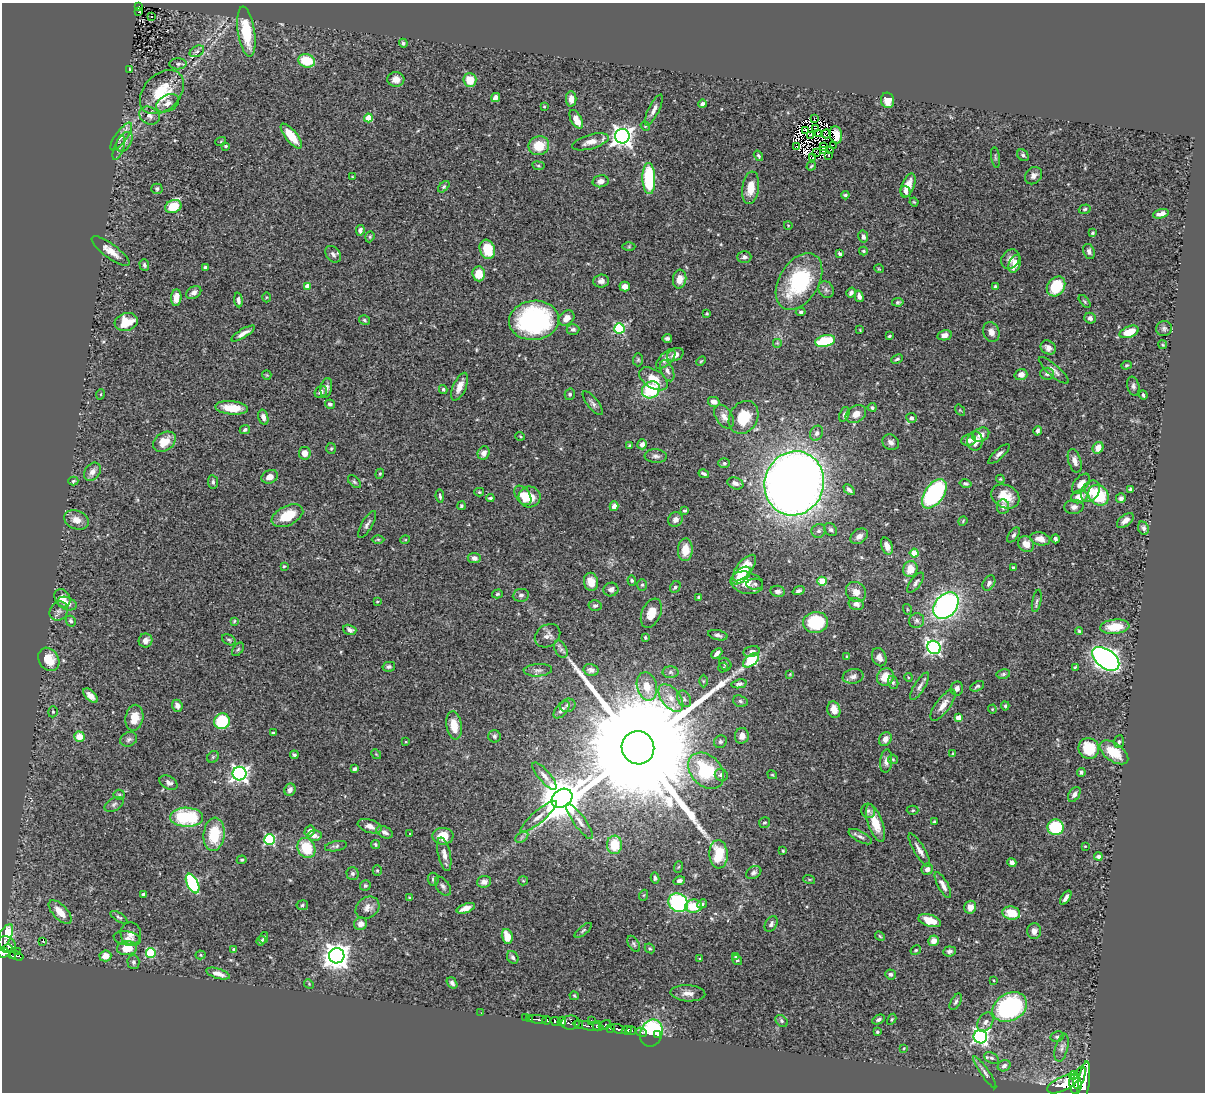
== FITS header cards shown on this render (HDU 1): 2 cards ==
NAXIS1  =                 1203
NAXIS2  =                 1090

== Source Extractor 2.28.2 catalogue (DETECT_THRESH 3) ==
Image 1203 x 1090 px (HDU 1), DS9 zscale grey, 1 PNG px = 1 image px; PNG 1207 x 1094 px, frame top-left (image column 1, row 1090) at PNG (2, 3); each listed source drawn as its Kron ellipse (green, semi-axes under 4 px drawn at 4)
Background 0.85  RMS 0.027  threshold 0.0813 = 3 sigma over >= 5 px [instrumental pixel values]
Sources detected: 488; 4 with non-positive FLUX_AUTO (blend fragments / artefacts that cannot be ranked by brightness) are neither listed nor drawn; the other 484 listed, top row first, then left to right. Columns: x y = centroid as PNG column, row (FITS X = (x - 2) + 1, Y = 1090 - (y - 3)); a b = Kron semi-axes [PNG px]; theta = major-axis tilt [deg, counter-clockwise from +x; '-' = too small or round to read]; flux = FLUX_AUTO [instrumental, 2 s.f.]
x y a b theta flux
139 7 4 3 - 41
138 12 3 2 - 3
152 17 3 3 - 3.7
246 32 25 8 -81 76
403 43 5 4 - 3.4
197 51 8 5 29 4.1
307 61 8 6 -18 57
178 64 8 5 2 5.4
130 69 3 3 - 1.7
396 79 8 7 - 13
470 80 7 6 - 35
162 92 26 18 45 76
495 97 5 4 - 9.2
571 99 8 5 -89 11
888 100 8 6 -77 18
167 103 12 8 27 13
702 104 4 3 - 4.4
544 106 3 2 - 1.3
654 110 17 5 64 9.1
149 116 11 8 -28 9.9
368 118 4 4 - 55
576 119 10 5 -62 21
814 119 2 2 - 270
645 126 5 4 - 2.2
815 129 2 2 - 1.8
806 130 3 2 - 2.2
818 133 3 2 - 2.4
826 134 5 2 - 1.8
810 135 3 2 - 0.59
836 135 9 6 -78 19
121 136 16 6 54 10
291 136 15 6 -51 42
622 136 7 7 - 1200
221 141 5 3 - 1.6
124 142 11 7 57 8.8
590 142 19 7 16 17
833 145 2 2 - 1.3
226 146 3 3 - 2.4
539 146 10 9 - 43
796 146 3 2 - 1.8
823 146 3 2 - 2
119 148 13 4 70 5.9
830 150 2 2 - 1.5
823 151 3 2 - 0.38
816 152 2 2 - 1.3
829 155 3 2 - 0.83
1023 155 6 5 - 4
758 156 5 3 - 2.7
995 157 10 3 -81 3.2
812 158 2 2 - 0.68
538 166 6 3 -8 2.3
811 166 5 3 - 2.1
1033 176 9 7 46 9.2
352 177 3 2 - 1.2
649 179 15 6 -88 120
601 181 8 6 14 8.9
908 185 12 6 68 21
444 187 7 4 45 3.1
751 188 16 8 81 30
157 189 5 5 - 4.1
905 191 6 4 -59 5.3
845 195 4 3 - 3.2
914 202 4 3 - 1.8
173 206 8 6 21 51
1085 209 6 4 17 3.2
1161 214 8 4 15 10
788 225 4 3 - 1.2
360 230 5 4 - 5.8
1092 233 3 3 - 2.8
370 237 6 4 71 2.3
863 237 6 5 - 7
629 247 6 4 1 2.4
487 249 10 7 -71 49
110 251 23 7 -36 18
863 251 4 3 - 2.3
1089 251 8 5 -66 6.3
333 254 9 6 -47 6.8
840 254 4 3 - 3
744 257 7 6 - 5.4
1010 259 10 8 50 9.9
1015 264 9 6 68 18
144 265 6 4 -72 3.8
205 267 4 3 - 2.8
879 269 5 3 - 1.4
479 274 7 6 - 30
680 279 9 6 86 17
601 281 8 6 2 8.6
799 281 31 19 59 160
308 286 4 4 - 27
625 286 5 5 - 11
1056 286 11 8 53 64
995 287 4 3 - 2.8
826 290 9 7 -57 6.5
194 293 8 5 31 7.6
851 293 5 4 - 4.6
859 296 6 4 -75 7.2
266 297 5 3 - 1.9
176 298 8 5 84 18
238 300 7 4 -85 6
1085 301 8 3 -51 2.6
898 302 6 3 10 3.1
801 312 5 4 - 3.4
707 313 4 3 - 1.7
567 318 9 6 41 13
1090 318 6 5 - 6.5
364 320 6 4 -35 3
534 320 25 19 6 310
126 322 11 8 15 41
619 328 5 5 - 160
573 329 6 5 - 5.3
1164 329 8 7 - 5.7
860 330 4 3 - 1.3
991 332 10 8 -69 11
1129 332 10 5 21 39
243 333 13 4 31 10
944 335 7 5 12 9.5
889 336 3 3 - 2.3
667 338 5 3 - 4.6
825 341 10 5 12 93
777 343 5 5 - 2.8
1163 345 4 3 - 1.7
1048 348 8 6 -33 8.9
675 355 9 6 27 9.8
666 359 12 6 45 8.9
897 359 6 4 24 3.4
638 360 6 5 - 2.9
701 361 5 3 - 1.8
1126 365 5 4 - 2.2
1054 370 19 6 -41 9.8
667 371 11 6 -67 7.3
1047 374 7 6 - 5.6
267 375 5 4 - 1.9
1021 375 6 5 - 9.8
653 379 16 9 -33 30
1133 386 9 6 -78 5.3
460 387 15 6 67 17
326 388 10 5 79 6.6
443 389 4 3 - 2.6
651 390 9 8 - 100
321 392 6 5 - 6.8
101 394 5 3 - 1.6
570 394 6 5 - 3.3
1143 395 5 3 - 3.5
714 402 6 4 -14 11
593 403 14 5 -52 6.4
330 404 5 4 - 4.9
872 407 4 4 - 3.4
232 408 16 6 -5 40
960 410 6 4 -55 1.9
844 414 8 4 69 5
856 414 11 8 30 16
263 417 8 5 -75 7.9
724 417 13 8 -58 14
744 417 17 14 59 56
911 418 5 5 - 5.4
245 430 5 4 - 4.1
1038 431 5 3 - 5.2
817 433 8 6 65 6.4
981 435 9 6 27 13
520 436 5 3 - 1.6
968 440 7 5 11 8.8
975 441 10 7 86 24
164 442 12 9 34 34
891 442 9 7 -35 7.4
642 444 5 4 - 9.6
629 445 4 3 - 1.8
1098 448 6 5 - 19
331 449 5 5 - 2.6
305 453 6 6 - 13
484 453 7 6 - 10
999 454 13 5 42 7.3
656 456 11 7 -5 7.2
1075 461 12 6 -74 11
724 463 6 5 - 3.2
92 472 10 7 52 9.2
380 474 5 4 - 2
704 474 5 3 - 4.2
270 477 8 6 26 13
1000 479 4 4 - 1.9
73 481 5 4 - 2.3
213 482 7 5 -82 4.2
354 482 8 5 -45 3.2
735 483 8 5 -20 9
794 483 32 29 71 2700
965 483 6 4 -11 3.5
1081 484 11 6 51 14
1130 489 4 4 - 3.5
849 490 6 3 -45 4.5
1090 491 11 8 54 17
479 492 5 4 - 2.2
934 494 16 9 54 230
523 495 11 7 -55 18
1098 495 11 9 -45 90
440 496 6 3 -82 3.3
1005 496 15 11 -28 37
530 497 11 10 - 31
1079 497 8 6 20 22
490 498 4 3 - 3
1121 498 5 5 - 5.1
461 506 4 4 - 2.4
614 506 5 4 - 9.9
1003 507 7 6 - 9.2
1074 507 9 7 5 8.3
685 510 4 3 - 3.2
287 516 17 9 25 42
675 519 7 7 - 10
77 520 13 9 -22 16
1125 520 10 5 38 9.5
963 521 5 4 - 2.1
367 524 15 5 60 6.7
1143 528 7 5 -67 6
831 530 7 5 -43 4.2
819 531 7 6 - 5.5
1013 535 8 4 53 4.2
859 536 9 7 33 9.4
378 539 6 4 -1 2.5
1040 539 10 6 -12 16
1055 539 4 3 - 3.5
405 540 5 3 - 1.6
1026 544 8 7 - 20
887 546 9 5 -69 12
685 550 11 7 85 25
914 553 4 4 - 59
474 558 6 5 - 7.3
284 566 4 3 - 1.7
1013 567 4 4 - 2.4
744 568 16 7 50 51
910 569 8 7 - 25
741 576 11 6 41 29
632 580 5 4 - 2.7
822 581 4 4 - 66
591 582 9 7 -78 24
747 583 17 11 -13 32
916 583 12 5 53 5.9
989 583 8 5 58 5.7
755 584 8 5 3 4.8
642 585 6 5 - 3
675 587 6 5 - 3.8
611 589 7 6 - 8.6
778 591 7 5 -8 6.3
799 591 6 4 18 4.6
856 592 10 9 - 15
497 594 5 4 - 2.6
521 595 8 6 7 5.7
699 597 4 3 - 2.7
62 598 10 7 -59 22
1037 601 11 4 78 4.3
377 602 4 2 - 1.4
67 603 10 6 -20 10
856 604 8 6 -15 8.5
595 606 6 5 - 3.9
946 606 15 10 49 560
907 609 5 3 - 1.5
59 611 10 8 50 7.6
651 613 15 9 67 23
71 621 6 4 -61 3.9
234 621 4 3 - 2.1
917 621 8 7 - 5.7
816 622 12 10 8 110
1115 627 14 7 5 45
350 630 7 5 -18 6.5
1079 631 4 4 - 2.5
718 635 10 5 -13 5.2
548 636 13 10 34 12
645 638 4 3 - 2.6
146 640 7 6 - 9.7
229 640 7 5 -29 3.3
934 647 7 6 - 380
238 649 7 5 53 3.4
561 649 9 6 -60 5.9
751 651 8 5 12 6.4
717 653 6 3 43 7.3
846 657 4 2 - 1.6
879 657 9 7 -68 9.8
49 659 12 9 -58 34
1106 659 15 9 -37 990
751 660 9 5 38 110
725 664 7 5 -47 3.6
389 667 6 5 - 3.8
1075 667 4 3 - 2.2
723 668 5 4 - 3
538 670 14 6 3 8.5
591 670 7 6 - 6.9
670 672 8 6 0 4.6
790 674 4 4 - 1.6
1003 674 7 4 10 3.2
853 676 10 7 11 7.1
885 677 9 8 - 27
908 677 4 3 - 1.8
703 681 6 4 90 2.3
893 682 6 5 - 3.1
739 684 8 4 10 4.5
647 686 14 10 -76 28
920 686 16 5 58 7
977 686 7 4 27 3.9
957 688 7 6 - 7.2
90 696 9 5 -43 11
671 698 16 9 -52 21
684 699 9 6 -58 5.1
740 701 7 5 -18 3.8
568 705 8 6 22 5.2
943 705 19 7 53 17
177 706 6 5 - 9.9
1005 706 4 4 - 2.4
992 709 4 4 - 1.7
562 710 10 5 49 6.8
834 710 8 6 -75 21
53 712 6 4 72 2.5
958 717 4 4 - 16
134 718 13 9 81 24
222 721 8 7 - 95
454 725 14 8 -80 31
273 733 4 3 - 3
494 736 6 6 - 3.9
742 736 8 7 - 12
79 737 5 5 - 25
129 739 9 7 26 5.8
885 739 7 6 - 10
406 742 3 2 - 1.3
720 742 7 6 - 3.4
1119 742 6 5 - 3.9
638 748 16 16 - 130000
1089 748 10 10 - 61
1114 752 16 9 -35 53
376 754 5 4 - 2.2
953 754 4 3 - 2.4
294 755 4 3 - 2.9
213 757 6 5 - 2.7
893 759 5 4 - 2.1
886 761 12 6 84 9.8
355 769 4 3 - 4.8
706 771 20 15 -46 110
1081 772 4 4 - 3
240 774 7 7 - 680
721 775 6 6 - 5.5
772 775 5 3 - 1.9
544 776 17 6 -49 10
169 783 9 6 -28 7.3
290 790 6 5 - 6.9
1074 794 8 5 57 7.3
119 795 5 5 - 2.7
562 798 11 9 35 7200
114 804 10 6 31 5.1
913 810 6 4 1 2.5
868 811 7 7 - 4.4
187 817 16 9 -1 120
538 817 23 6 40 16
580 821 21 6 -54 12
765 822 5 5 - 2.8
934 822 4 3 - 3.3
875 823 20 7 -71 32
370 826 12 6 -18 11
1055 827 8 8 - 98
310 831 6 5 - 7.5
385 832 9 5 -24 7.1
214 834 17 10 84 64
410 834 3 2 - 2.3
315 836 7 5 -1 7.8
443 836 10 8 -2 32
522 837 7 4 36 4.1
860 837 13 5 -28 6.8
270 840 5 5 - 200
376 845 5 4 - 2.8
614 845 9 7 85 46
336 846 11 5 11 4.4
1085 846 4 3 - 1.4
306 848 10 8 -62 59
919 850 19 5 -60 11
783 851 3 3 - 2.9
444 854 17 6 -78 13
718 854 14 9 -87 65
1098 856 4 4 - 6.2
242 860 5 3 - 2.4
1012 862 5 4 - 7.9
678 867 6 3 69 2.1
927 869 6 5 - 9.1
377 870 5 4 - 2.3
353 873 6 6 - 3.9
754 873 8 6 32 5.2
655 878 5 4 - 3.3
433 879 6 5 - 4.5
809 879 6 4 -18 2.1
523 881 5 4 - 1.9
679 881 6 4 16 4.7
484 882 7 6 - 9
193 884 10 5 -64 220
943 885 14 5 -61 11
365 886 5 5 - 3.2
443 886 11 6 -55 6.2
143 894 4 3 - 3.3
644 895 5 3 - 1.7
409 898 4 3 - 1.9
1066 898 8 3 56 6.3
678 903 10 9 - 220
702 904 5 4 - 3.7
302 905 5 5 - 3
693 906 8 6 6 39
970 907 6 6 - 12
367 908 13 10 37 13
466 908 9 4 20 15
60 912 15 7 -47 28
1011 913 9 6 -10 40
119 917 9 4 -32 3.3
930 921 11 6 -17 26
361 924 6 6 - 13
771 924 8 5 61 6
583 930 10 4 39 3.2
1034 931 8 7 - 9.5
131 934 11 10 - 12
880 936 5 4 - 2.3
5 937 14 6 61 100
507 937 8 5 -76 28
127 938 14 7 -11 11
264 938 5 4 - 2.8
43 941 3 2 - 1.8
261 941 5 3 - 3.5
934 941 5 5 - 14
7 944 9 7 -35 280
634 944 9 5 -59 3.7
127 948 10 7 5 34
650 948 5 4 - 2.4
7 949 5 3 - 210
234 949 4 4 - 3.7
916 950 5 4 - 2.2
18 951 2 2 - 5.4
949 951 6 5 - 5
3 953 6 5 - 380
151 953 5 5 - 99
201 955 5 4 - 2.2
12 956 4 3 - 47
17 956 7 3 -21 27
105 956 6 5 - 17
337 956 8 7 - 1900
513 957 7 5 -56 4.3
735 957 4 3 - 1.7
700 959 3 3 - 1.9
737 960 5 3 - 3.3
133 962 7 6 - 5.3
218 974 12 5 -17 14
890 974 5 5 - 4.1
993 980 3 2 - 1.5
452 983 6 4 -53 5.2
309 984 5 4 - 2
688 993 17 8 -4 14
574 996 5 3 - 1.6
956 1002 9 5 60 4.1
1010 1007 18 13 29 270
481 1013 2 2 - 4
526 1018 3 3 - 37
529 1018 3 2 - 17
538 1019 9 3 -5 430
892 1019 6 4 60 2.7
547 1020 4 3 - 230
591 1020 2 2 - 4.8
879 1020 6 4 28 4.2
556 1021 5 4 - 280
562 1021 4 4 - 660
781 1021 7 5 -43 3.6
985 1022 10 7 57 8.5
570 1023 9 7 4 290
579 1025 4 2 - 37
605 1025 6 3 30 180
588 1026 16 3 -9 230
597 1026 5 3 - 150
611 1029 4 3 - 200
618 1029 7 3 -28 240
627 1030 5 4 - 610
631 1031 5 3 - 210
641 1032 6 3 -21 37
877 1032 3 3 - 2.2
651 1033 14 11 69 150
657 1035 3 2 - 36
980 1037 7 6 - 490
1057 1037 7 5 10 4.2
904 1048 4 3 - 1.4
1062 1048 14 6 75 8.7
991 1058 8 5 -27 4.9
1004 1066 6 5 - 6.6
985 1072 19 4 -55 6.8
1074 1075 4 3 - 260
1079 1077 11 5 71 1600
1084 1083 22 5 82 3300
1063 1084 17 7 25 2300
1075 1084 10 6 -86 1600
At the frame edge (FLAGS 8, measured only in part): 1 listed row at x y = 3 953
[4 non-positive-flux detections neither listed nor drawn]